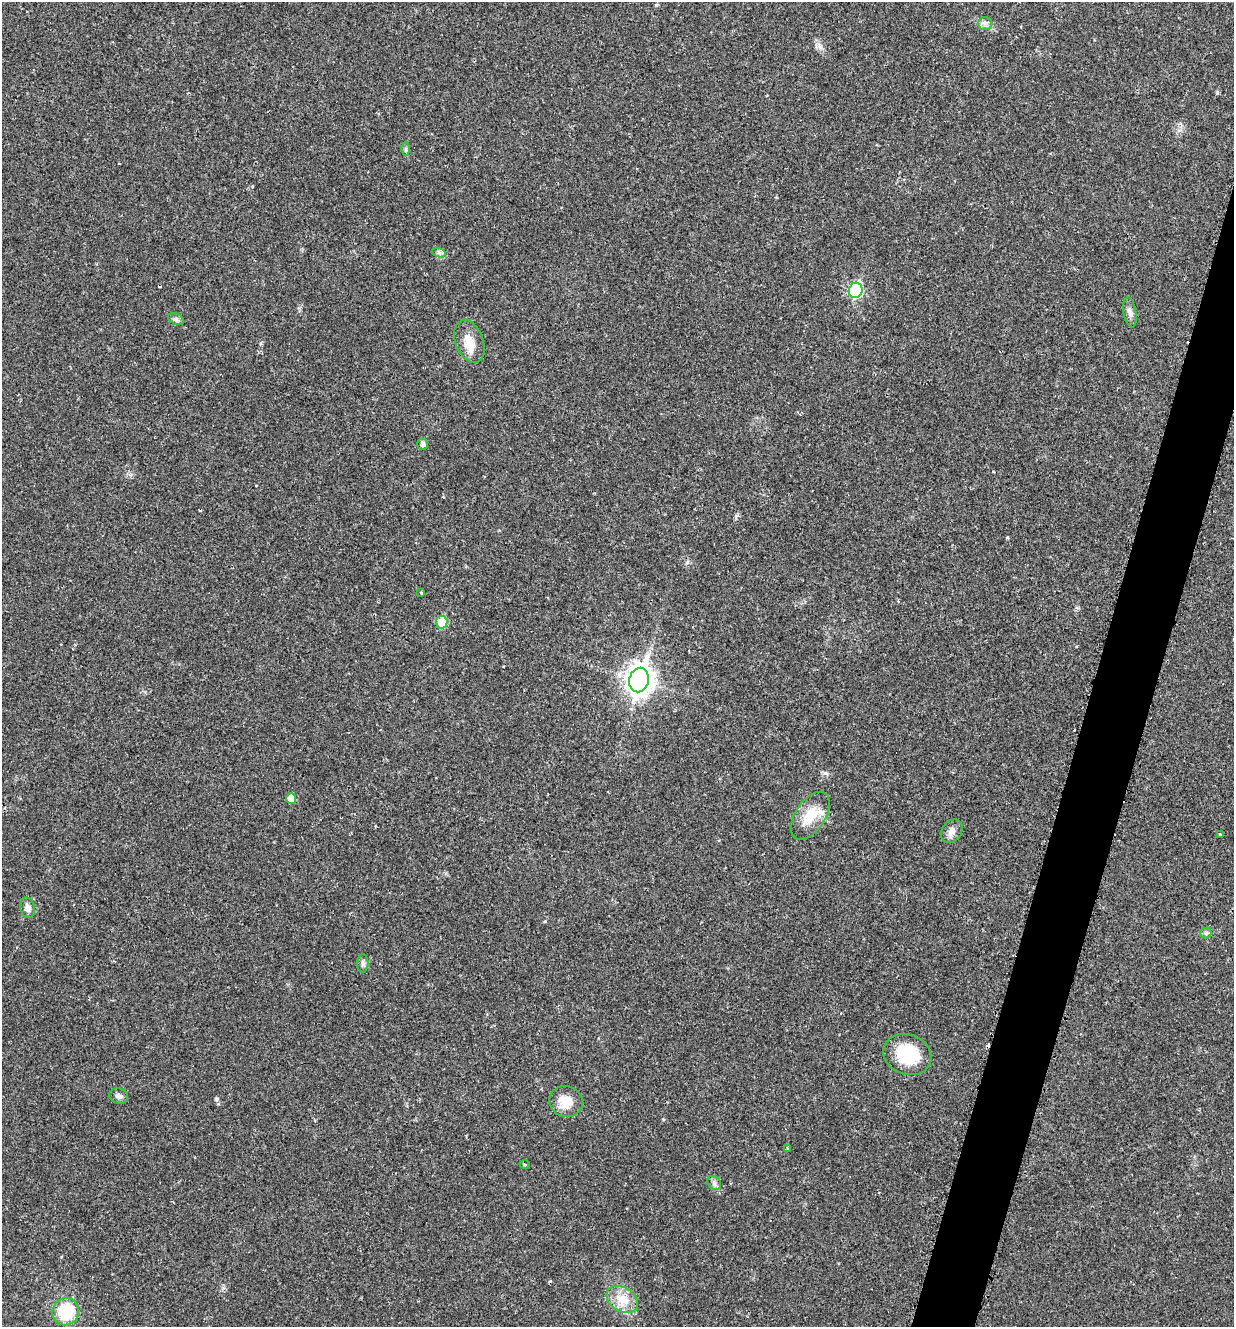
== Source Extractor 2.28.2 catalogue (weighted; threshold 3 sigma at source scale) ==
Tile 10 of 4 x 4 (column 2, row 3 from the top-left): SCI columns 1375-2606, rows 1340-2664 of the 5340 x 5326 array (HDU 1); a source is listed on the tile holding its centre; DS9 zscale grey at full resolution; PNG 1236 x 1329 px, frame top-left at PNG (2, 2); each listed source drawn as its Kron ellipse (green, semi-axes under 4 px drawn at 4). Shown black and unused: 4% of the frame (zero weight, under 2 of 3 exposures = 2% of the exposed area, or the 3 px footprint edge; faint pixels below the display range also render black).
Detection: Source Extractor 2.28.2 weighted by HDU 2 'WHT'; one run over the whole footprint, this tile lists its part. Background 0.0392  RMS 0.0041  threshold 0.0185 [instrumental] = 3 sigma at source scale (4.5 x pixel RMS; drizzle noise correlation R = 1.50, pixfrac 1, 0.05/0.05 arcsec/px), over >= 5 px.
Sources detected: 27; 1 cosmic-ray / hot-pixel residue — neither listed nor drawn; the other 26 listed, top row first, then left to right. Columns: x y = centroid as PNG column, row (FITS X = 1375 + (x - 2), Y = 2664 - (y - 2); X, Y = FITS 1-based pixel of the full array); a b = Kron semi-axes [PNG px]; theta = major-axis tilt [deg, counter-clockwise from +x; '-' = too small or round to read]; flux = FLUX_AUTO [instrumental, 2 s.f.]
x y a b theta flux
985 23 7 6 - 1.3
406 149 7 4 90 0.74
439 253 7 4 -19 0.92
856 290 8 7 - 50
1130 312 15 6 -80 2
176 319 8 5 -26 0.97
469 341 22 14 -69 6.5
423 444 5 5 - 1.7
421 593 3 3 - 0.63
442 622 6 6 - 11
639 680 12 9 77 380
291 798 5 5 - 6.1
810 816 27 15 56 9.3
952 831 12 10 53 2.5
1220 835 3 3 - 0.95
27 908 10 7 -74 2.4
1206 933 5 5 - 0.77
363 963 9 5 88 1.1
907 1054 24 20 -21 19
119 1096 10 7 -17 1.5
566 1102 17 15 -20 6.7
787 1148 4 2 - 0.41
525 1165 5 3 - 0.44
714 1183 7 6 - 1.2
622 1299 17 12 -31 6.2
66 1312 14 13 - 19
Unlisted compact peaks at least as high as the median listed source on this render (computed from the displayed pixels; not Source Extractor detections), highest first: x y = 216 1099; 1217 93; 820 47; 545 921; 1007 537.